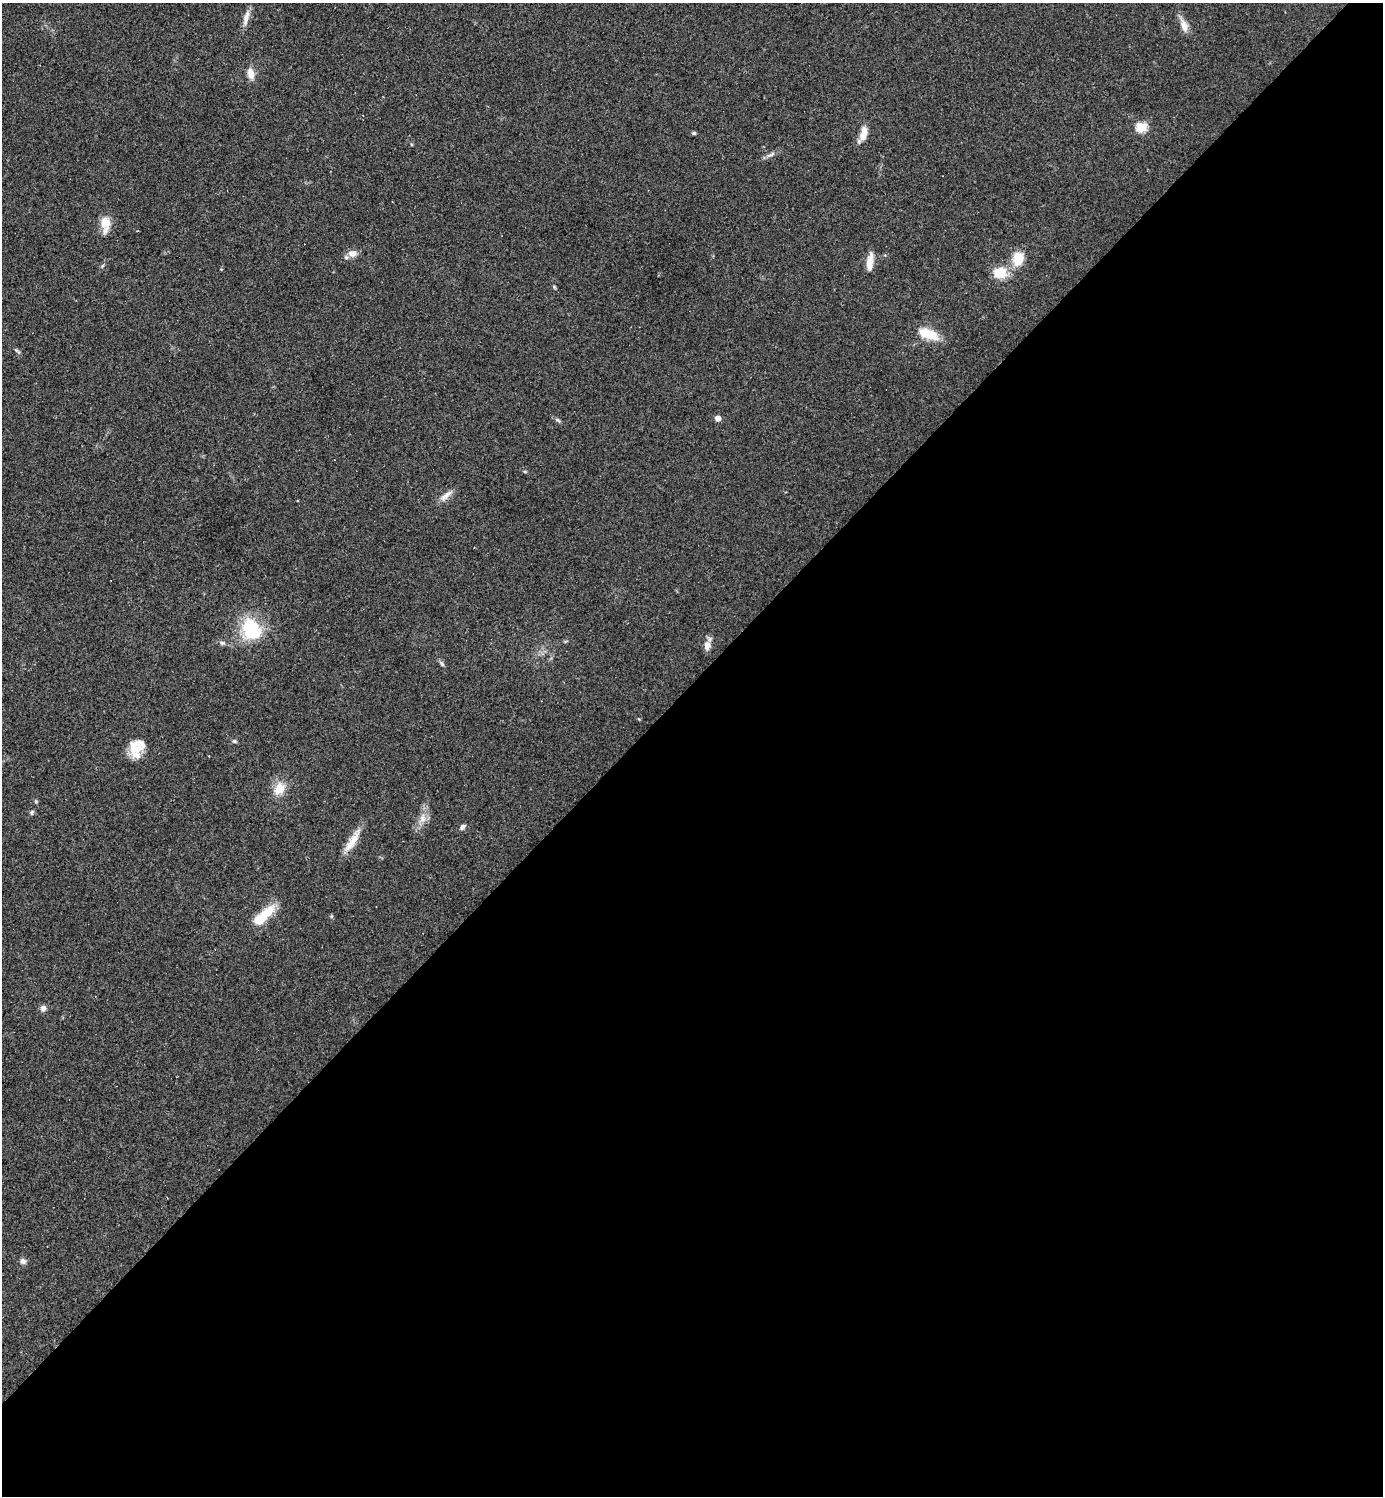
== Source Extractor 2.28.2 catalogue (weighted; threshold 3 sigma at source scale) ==
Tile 15 of 4 x 4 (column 3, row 4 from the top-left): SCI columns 3061-4441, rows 1-1494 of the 5977 x 5978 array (HDU 1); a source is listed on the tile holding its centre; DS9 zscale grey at full resolution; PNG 1385 x 1498 px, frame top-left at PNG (2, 3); no overlay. Shown black and unused: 54% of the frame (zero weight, under 2 of 3 exposures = <1% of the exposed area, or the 3 px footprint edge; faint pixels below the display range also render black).
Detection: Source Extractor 2.28.2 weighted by HDU 2 'WHT'; one run over the whole footprint, this tile lists its part. Background 0.0334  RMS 0.0063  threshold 0.0283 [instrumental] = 3 sigma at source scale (4.5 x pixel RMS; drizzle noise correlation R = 1.50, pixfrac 1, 0.05/0.05 arcsec/px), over >= 5 px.
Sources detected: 41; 1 cosmic-ray / hot-pixel residue — not listed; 4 inside a brighter listed object's ellipse — not listed separately; the other 36 listed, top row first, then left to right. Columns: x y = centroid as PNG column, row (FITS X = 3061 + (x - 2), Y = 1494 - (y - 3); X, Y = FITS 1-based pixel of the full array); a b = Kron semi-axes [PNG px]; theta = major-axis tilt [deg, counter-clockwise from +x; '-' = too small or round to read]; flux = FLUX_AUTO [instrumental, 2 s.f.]
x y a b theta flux
246 18 22 7 76 4.8
1184 25 19 9 -70 5.8
251 74 13 7 -78 6.3
1141 127 5 5 - 46
694 133 5 4 - 0.99
863 133 20 8 76 6.8
771 155 15 5 26 2.5
105 224 23 11 88 9.1
352 253 11 8 1 4.6
1018 259 16 12 78 14
870 262 24 7 82 7
102 266 6 3 71 0.84
1000 273 17 14 -2 13
554 287 5 4 - 0.75
927 334 27 11 -21 15
17 351 10 4 -36 1.1
718 418 4 4 - 6.2
558 420 9 4 -27 1.3
446 496 21 7 41 4.6
251 629 25 21 -61 36
222 643 8 6 -11 1.8
707 645 13 8 79 4.5
442 663 8 5 -52 1.5
639 719 5 3 - 0.51
234 741 7 5 -15 1.1
136 749 24 11 27 8.7
279 789 17 13 55 10
36 801 6 4 -90 0.89
32 812 6 5 - 1.3
422 818 15 9 85 5.9
463 827 9 6 46 1.9
352 841 35 9 58 10
263 916 33 10 42 19
331 916 5 5 - 0.8
43 1008 7 6 - 2.9
23 1261 8 7 - 2.5